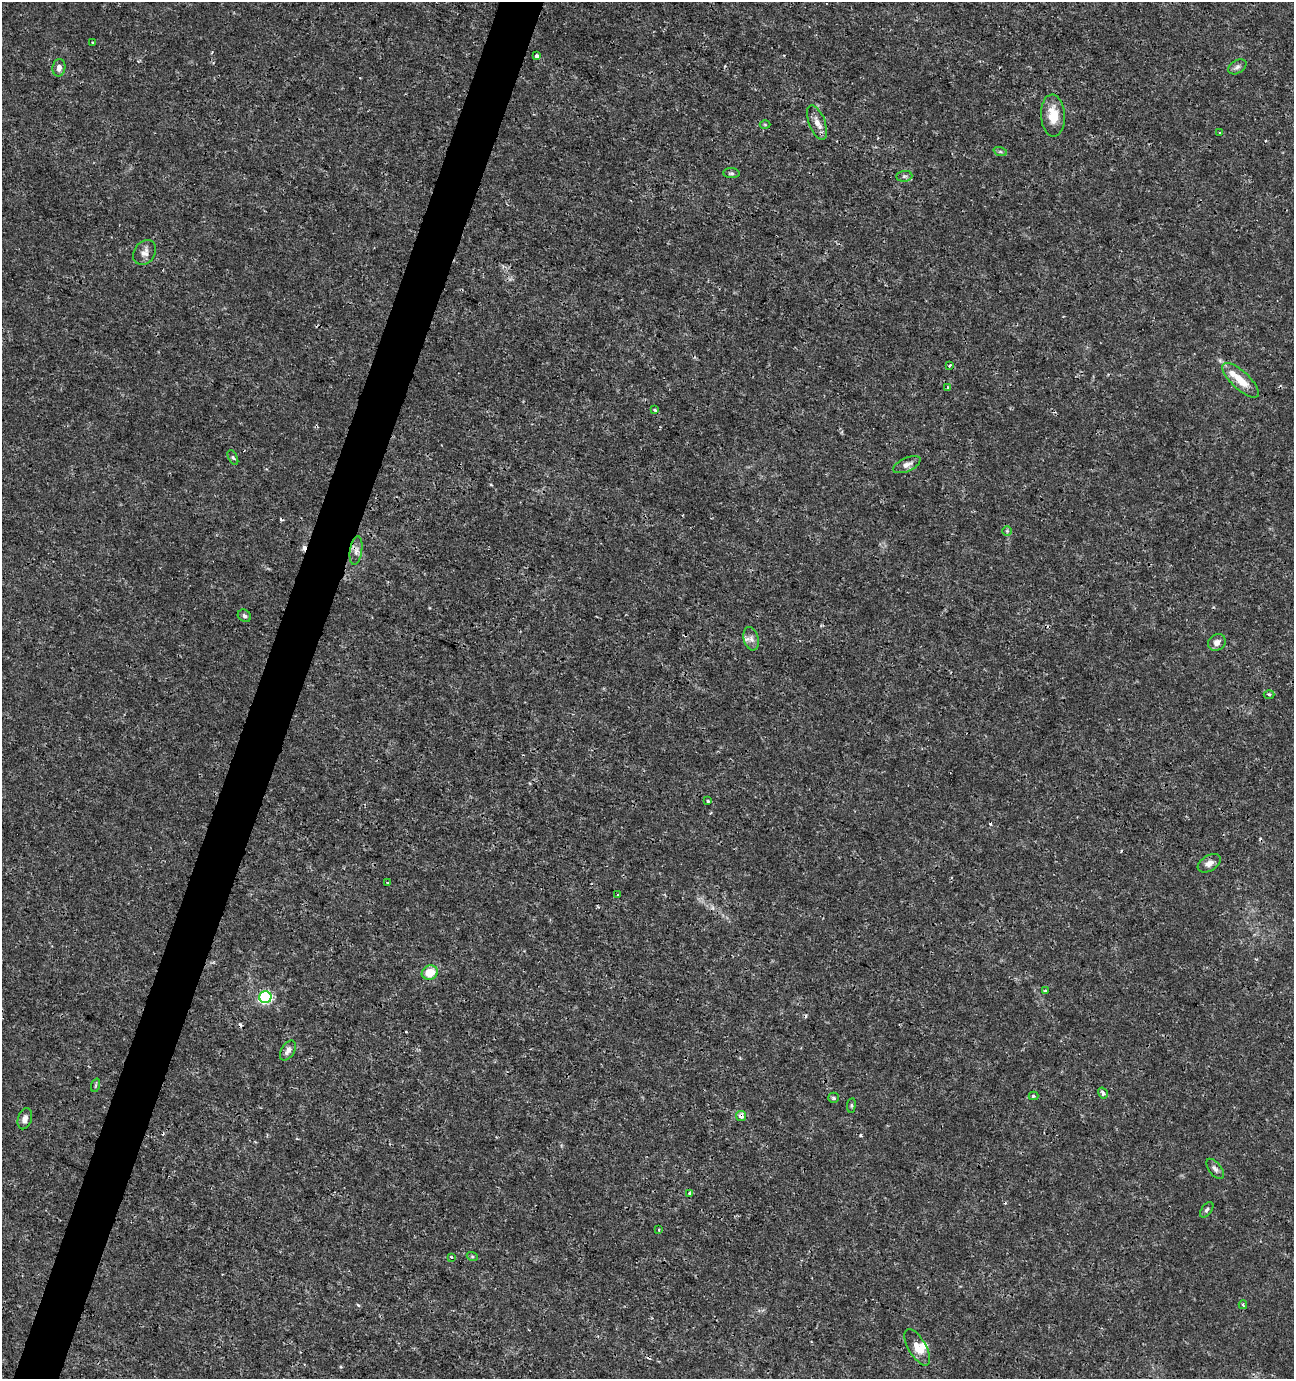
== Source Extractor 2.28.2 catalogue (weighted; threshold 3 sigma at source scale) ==
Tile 7 of 4 x 4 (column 3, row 2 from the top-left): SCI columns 2795-4086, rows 2763-4139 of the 5654 x 5517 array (HDU 1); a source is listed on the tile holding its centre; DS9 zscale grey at full resolution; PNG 1296 x 1381 px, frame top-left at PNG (2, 2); each listed source drawn as its Kron ellipse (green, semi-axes under 4 px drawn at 4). Shown black and unused: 4% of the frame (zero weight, under 3 of 4 exposures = <1% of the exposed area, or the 3 px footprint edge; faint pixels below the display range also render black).
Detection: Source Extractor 2.28.2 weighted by HDU 2 'WHT'; one run over the whole footprint, this tile lists its part. Background 0.0017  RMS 0.001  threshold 0.00448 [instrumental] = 3 sigma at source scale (4.5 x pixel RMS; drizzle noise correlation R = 1.50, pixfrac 1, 0.0396/0.0396 arcsec/px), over >= 5 px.
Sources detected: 57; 8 cosmic-ray / hot-pixel residue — neither listed nor drawn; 2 inside a brighter listed object's ellipse — not listed separately; the other 47 listed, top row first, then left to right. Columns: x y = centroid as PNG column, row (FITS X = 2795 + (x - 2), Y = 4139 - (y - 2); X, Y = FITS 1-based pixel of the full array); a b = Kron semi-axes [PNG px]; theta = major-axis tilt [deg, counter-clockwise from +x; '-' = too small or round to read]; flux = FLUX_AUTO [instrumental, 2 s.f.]
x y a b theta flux
92 42 3 2 - 0.1
537 56 3 3 - 0.35
1237 67 10 6 30 0.34
59 68 9 6 80 0.42
1053 116 21 12 -87 2.2
817 122 18 8 -69 0.87
765 125 5 3 - 0.094
1220 133 3 3 - 0.14
1000 151 7 4 -19 0.15
731 173 8 5 -3 0.2
904 176 8 5 7 0.22
145 252 13 10 54 0.67
950 366 4 3 - 0.13
1240 380 23 9 -43 1.8
948 387 4 3 - 0.21
655 410 4 3 - 0.13
233 458 8 4 -62 0.16
907 465 15 6 24 0.58
1007 531 5 5 - 0.14
356 551 14 6 81 0.55
244 616 7 5 -36 0.25
751 639 12 7 -74 0.52
1217 642 9 8 - 0.55
1269 694 5 3 - 0.12
708 801 4 3 - 0.17
1209 863 12 7 32 0.61
388 883 4 3 - 0.088
618 894 3 3 - 0.17
430 973 8 7 - 2.1
1045 991 3 3 - 0.14
265 997 6 6 - 14
288 1051 11 6 58 0.49
96 1085 7 4 71 0.16
1103 1093 6 4 -58 0.34
1033 1096 5 4 - 0.12
833 1098 5 5 - 0.19
851 1105 7 3 83 0.14
741 1116 5 4 - 0.56
25 1119 11 7 73 0.53
1215 1169 12 6 -52 0.39
690 1193 3 3 - 0.39
1207 1210 9 5 53 0.22
659 1230 4 2 - 0.077
472 1256 5 3 - 0.12
451 1257 4 2 - 0.085
1243 1305 4 3 - 0.17
917 1347 20 9 -60 1.1
Overlapping masked pixels (flux is a lower limit): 1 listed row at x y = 741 1116